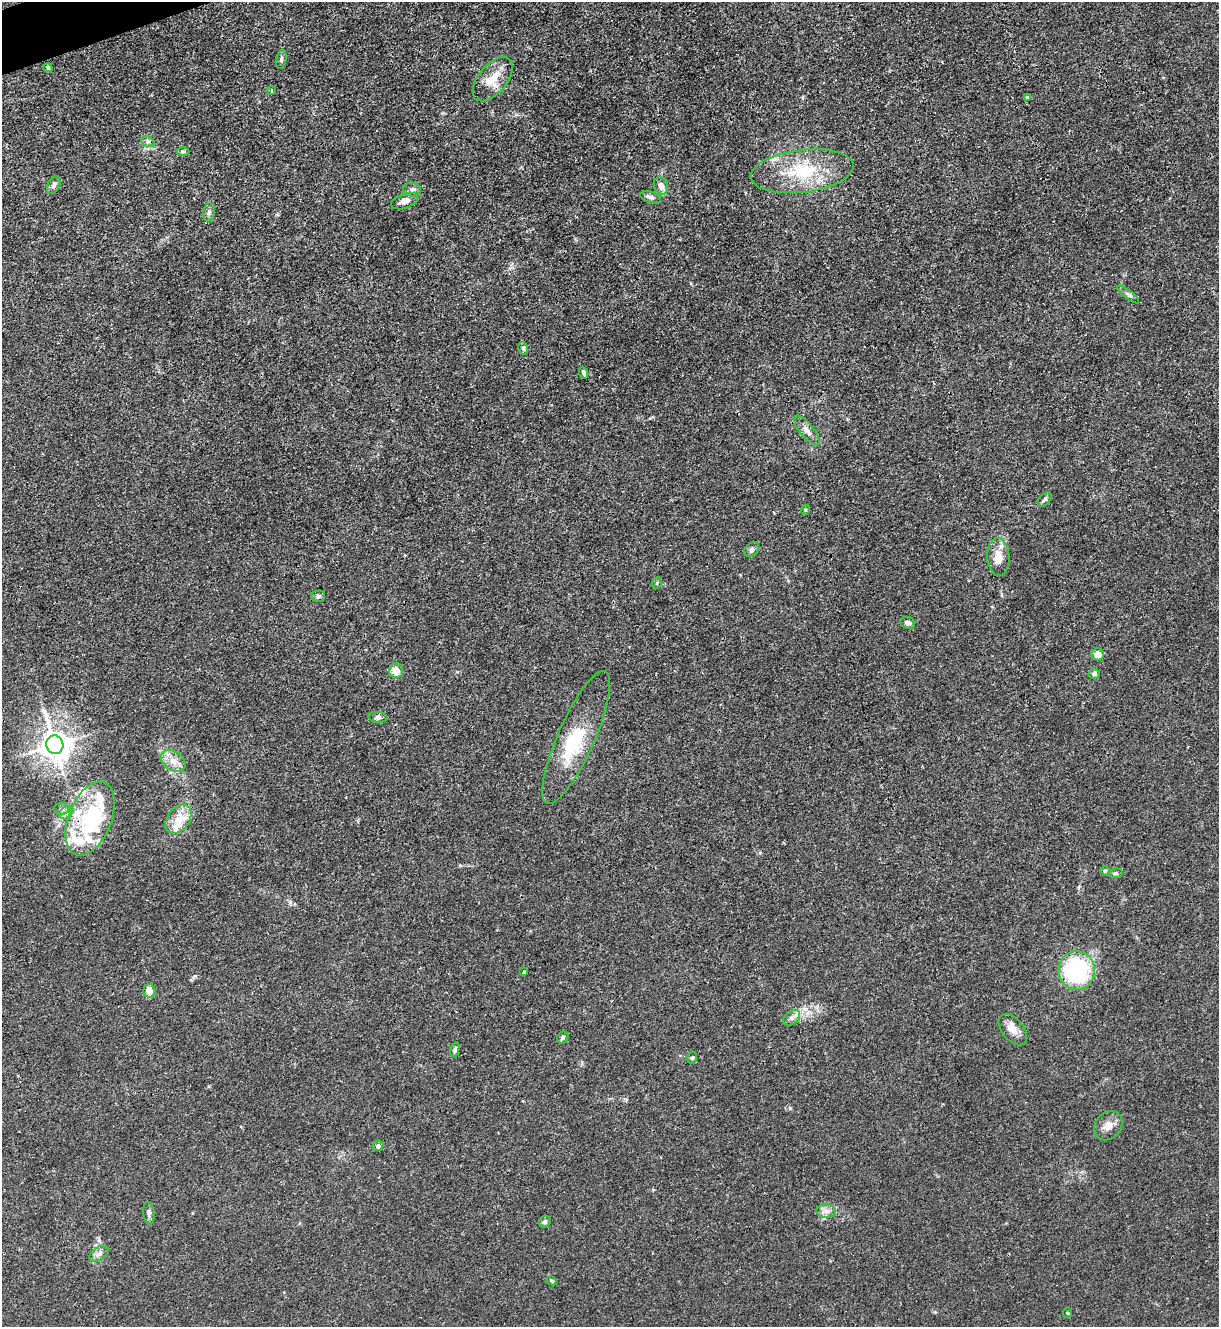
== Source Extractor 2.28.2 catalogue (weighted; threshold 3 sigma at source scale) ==
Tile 11 of 4 x 4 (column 3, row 3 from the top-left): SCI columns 2582-3798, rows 1328-2652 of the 5287 x 5305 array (HDU 1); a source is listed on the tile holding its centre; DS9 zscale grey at full resolution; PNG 1221 x 1329 px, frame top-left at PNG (2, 2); each listed source drawn as its Kron ellipse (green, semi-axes under 4 px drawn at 4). Shown black and unused: <1% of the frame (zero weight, under 3 of 4 exposures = <1% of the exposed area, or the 3 px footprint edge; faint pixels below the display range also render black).
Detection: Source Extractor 2.28.2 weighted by HDU 2 'WHT'; one run over the whole footprint, this tile lists its part. Background 0.0304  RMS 0.0027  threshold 0.012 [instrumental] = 3 sigma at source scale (4.5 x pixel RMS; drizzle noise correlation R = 1.50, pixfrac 1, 0.05/0.05 arcsec/px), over >= 5 px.
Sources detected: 66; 4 inside a brighter object's white glare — neither listed nor drawn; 8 inside a brighter listed object's ellipse — not listed separately; the other 54 listed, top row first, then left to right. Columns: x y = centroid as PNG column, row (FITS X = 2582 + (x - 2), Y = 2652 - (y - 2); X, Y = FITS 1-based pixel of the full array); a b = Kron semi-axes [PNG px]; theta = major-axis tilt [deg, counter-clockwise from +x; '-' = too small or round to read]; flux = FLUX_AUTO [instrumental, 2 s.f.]
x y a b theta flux
281 59 10 5 79 0.64
48 68 4 4 - 0.53
493 79 26 14 51 5.6
271 90 4 3 - 0.42
1027 97 3 3 - 0.81
148 141 7 5 -29 0.52
183 151 6 4 1 0.44
802 171 52 21 7 16
54 185 9 6 66 0.81
661 186 9 7 -65 1.5
412 190 9 7 2 0.83
651 197 10 5 -18 0.95
405 201 14 7 19 1.7
209 212 9 6 79 0.83
1128 295 13 4 -38 0.66
523 348 6 4 -75 0.51
584 373 6 3 -67 0.57
807 430 18 7 -51 1.7
1045 499 8 5 45 0.57
805 510 5 3 - 0.27
752 550 8 6 44 0.73
998 557 19 11 -87 3.7
657 583 6 4 48 0.37
318 596 7 5 1 0.65
908 623 7 6 - 0.92
1098 654 6 6 - 2.4
396 671 7 7 - 3.2
1094 674 6 5 - 0.87
378 717 9 5 -6 0.72
576 737 72 18 66 14
55 745 9 8 - 360
173 761 13 9 -35 2.5
61 809 8 6 -1 0.68
66 813 7 5 44 0.8
90 819 39 21 68 18
178 819 16 11 53 3.8
1105 871 5 4 - 0.36
1116 873 7 4 6 0.43
1077 970 19 18 - 30
524 972 4 4 - 0.23
149 991 7 6 - 2.7
792 1018 9 6 40 1
1013 1029 18 10 -50 2.6
563 1038 6 5 - 0.55
455 1050 7 4 74 0.68
692 1058 6 5 - 0.44
1108 1126 16 13 48 2.3
378 1146 5 5 - 0.72
826 1211 10 7 -1 1.2
149 1213 11 5 -84 0.74
545 1222 6 5 - 0.54
99 1254 11 6 32 1.1
552 1281 5 4 - 0.41
1068 1313 5 4 - 0.31